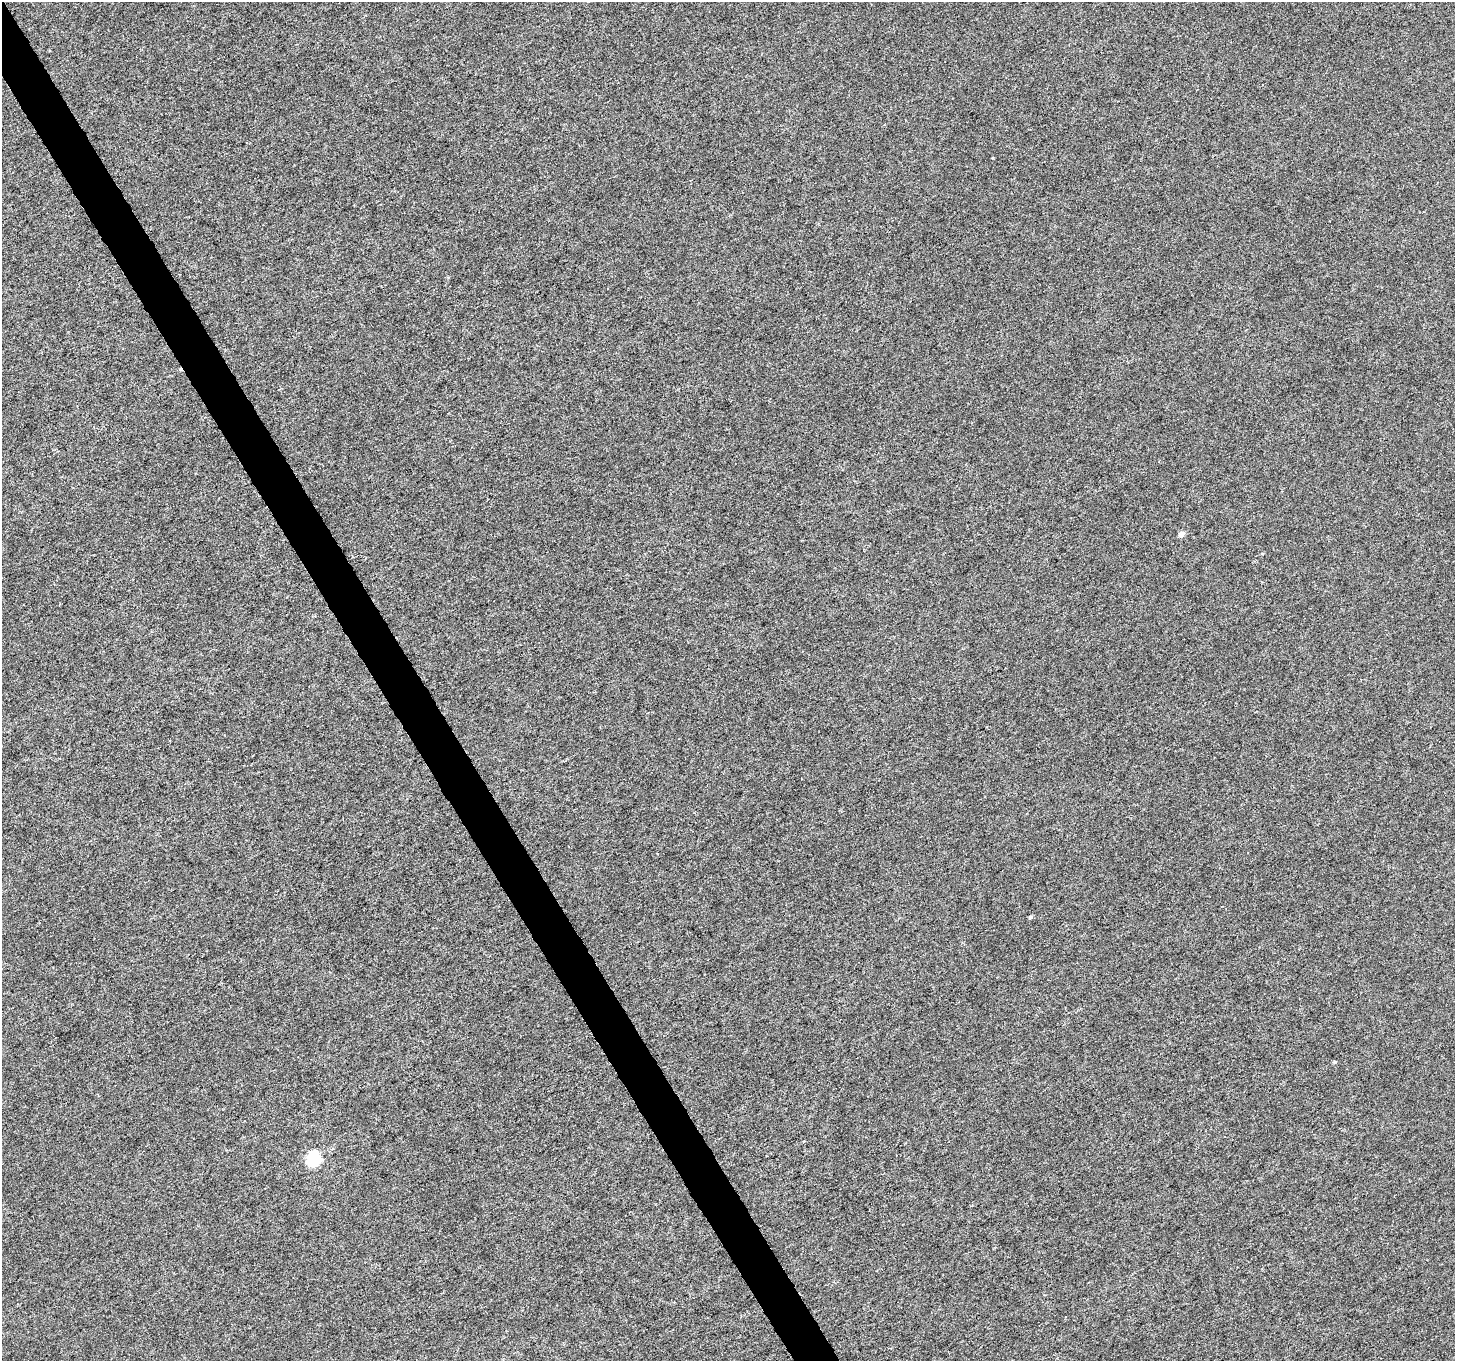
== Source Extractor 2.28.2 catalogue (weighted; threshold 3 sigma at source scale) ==
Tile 11 of 4 x 4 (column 3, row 3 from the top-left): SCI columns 2916-4368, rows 1533-2891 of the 5826 x 5721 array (HDU 1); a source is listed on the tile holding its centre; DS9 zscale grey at full resolution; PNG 1457 x 1363 px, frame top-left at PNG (2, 2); no overlay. Shown black and unused: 3% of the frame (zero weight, under 4 of 8 exposures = <1% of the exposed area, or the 3 px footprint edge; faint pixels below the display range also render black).
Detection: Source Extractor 2.28.2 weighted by HDU 2 'WHT'; one run over the whole footprint, this tile lists its part. Background 8.77e-04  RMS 0.0013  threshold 0.00533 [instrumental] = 3 sigma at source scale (4.09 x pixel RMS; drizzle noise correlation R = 1.36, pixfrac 0.8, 0.0396/0.0396 arcsec/px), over >= 5 px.
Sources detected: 6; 1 cosmic-ray / hot-pixel residue — not listed; the other 5 listed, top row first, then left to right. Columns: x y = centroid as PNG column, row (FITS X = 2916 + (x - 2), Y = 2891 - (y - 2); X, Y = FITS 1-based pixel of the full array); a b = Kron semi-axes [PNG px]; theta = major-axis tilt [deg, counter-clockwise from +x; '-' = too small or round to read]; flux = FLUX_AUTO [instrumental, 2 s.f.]
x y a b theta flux
1181 534 4 4 - 0.96
1262 554 5 3 - 0.11
1030 917 5 4 - 0.2
1335 1062 5 4 - 0.13
314 1159 6 6 - 22